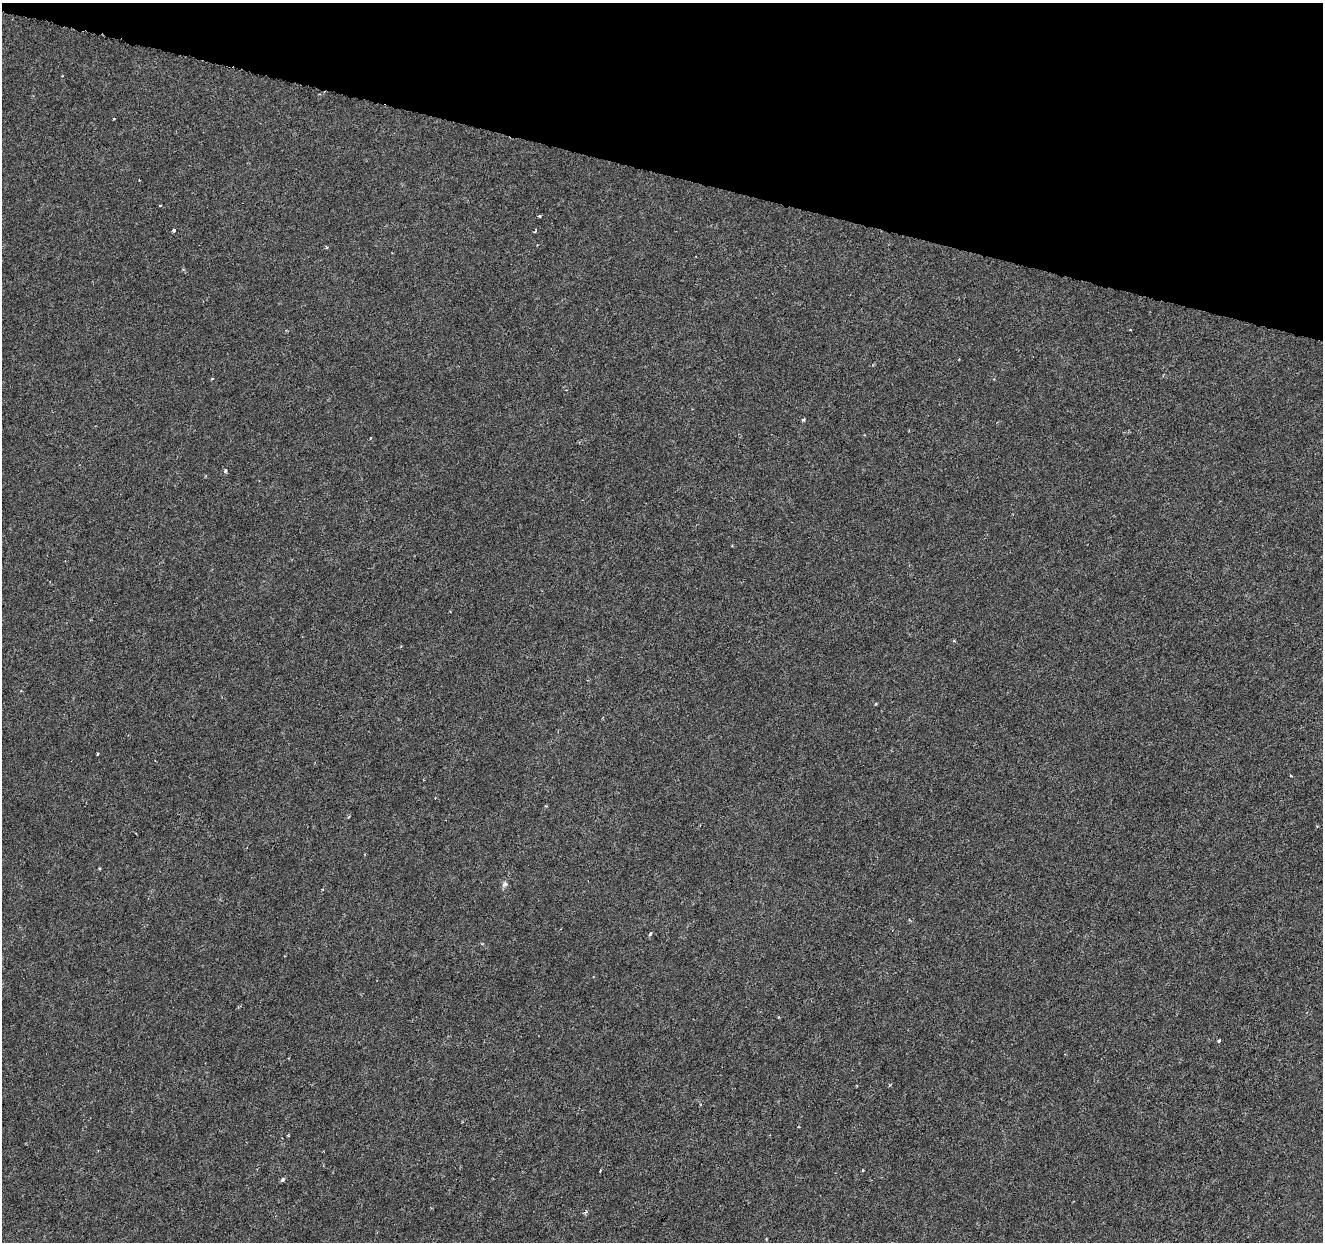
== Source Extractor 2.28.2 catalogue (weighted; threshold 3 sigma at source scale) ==
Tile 2 of 4 x 4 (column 2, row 1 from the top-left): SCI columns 1322-2642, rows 3941-5180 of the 5292 x 5459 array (HDU 1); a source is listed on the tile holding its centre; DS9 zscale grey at full resolution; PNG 1325 x 1244 px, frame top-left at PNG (2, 3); no overlay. Shown black and unused: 14% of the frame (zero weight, under 3 of 6 exposures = <1% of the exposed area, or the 3 px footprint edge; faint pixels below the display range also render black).
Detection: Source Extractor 2.28.2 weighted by HDU 2 'WHT'; one run over the whole footprint, this tile lists its part. Background 8.23e-04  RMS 0.0012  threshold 0.00486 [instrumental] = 3 sigma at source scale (4.09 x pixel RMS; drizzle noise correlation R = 1.36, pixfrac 0.8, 0.0396/0.0396 arcsec/px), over >= 5 px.
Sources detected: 21; all 21 listed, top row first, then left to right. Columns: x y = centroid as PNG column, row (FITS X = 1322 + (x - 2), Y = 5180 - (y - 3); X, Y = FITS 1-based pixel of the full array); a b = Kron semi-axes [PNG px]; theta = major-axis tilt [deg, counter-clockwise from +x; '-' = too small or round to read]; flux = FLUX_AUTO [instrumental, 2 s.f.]
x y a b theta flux
160 205 4 2 - 0.082
539 216 4 3 - 0.1
174 230 3 3 - 0.23
535 231 5 3 - 0.13
326 247 4 3 - 0.15
212 379 4 3 - 0.11
803 420 5 3 - 0.11
225 471 4 3 - 0.23
954 641 3 3 - 0.13
401 646 4 3 - 0.083
876 703 4 3 - 0.099
97 754 3 3 - 0.19
1291 776 4 2 - 0.085
546 806 5 3 - 0.086
348 817 4 3 - 0.1
505 884 8 7 - 0.34
650 934 5 4 - 0.19
1219 1041 3 3 - 0.44
600 1170 3 2 - 0.094
863 1170 3 2 - 0.098
283 1179 5 4 - 0.24